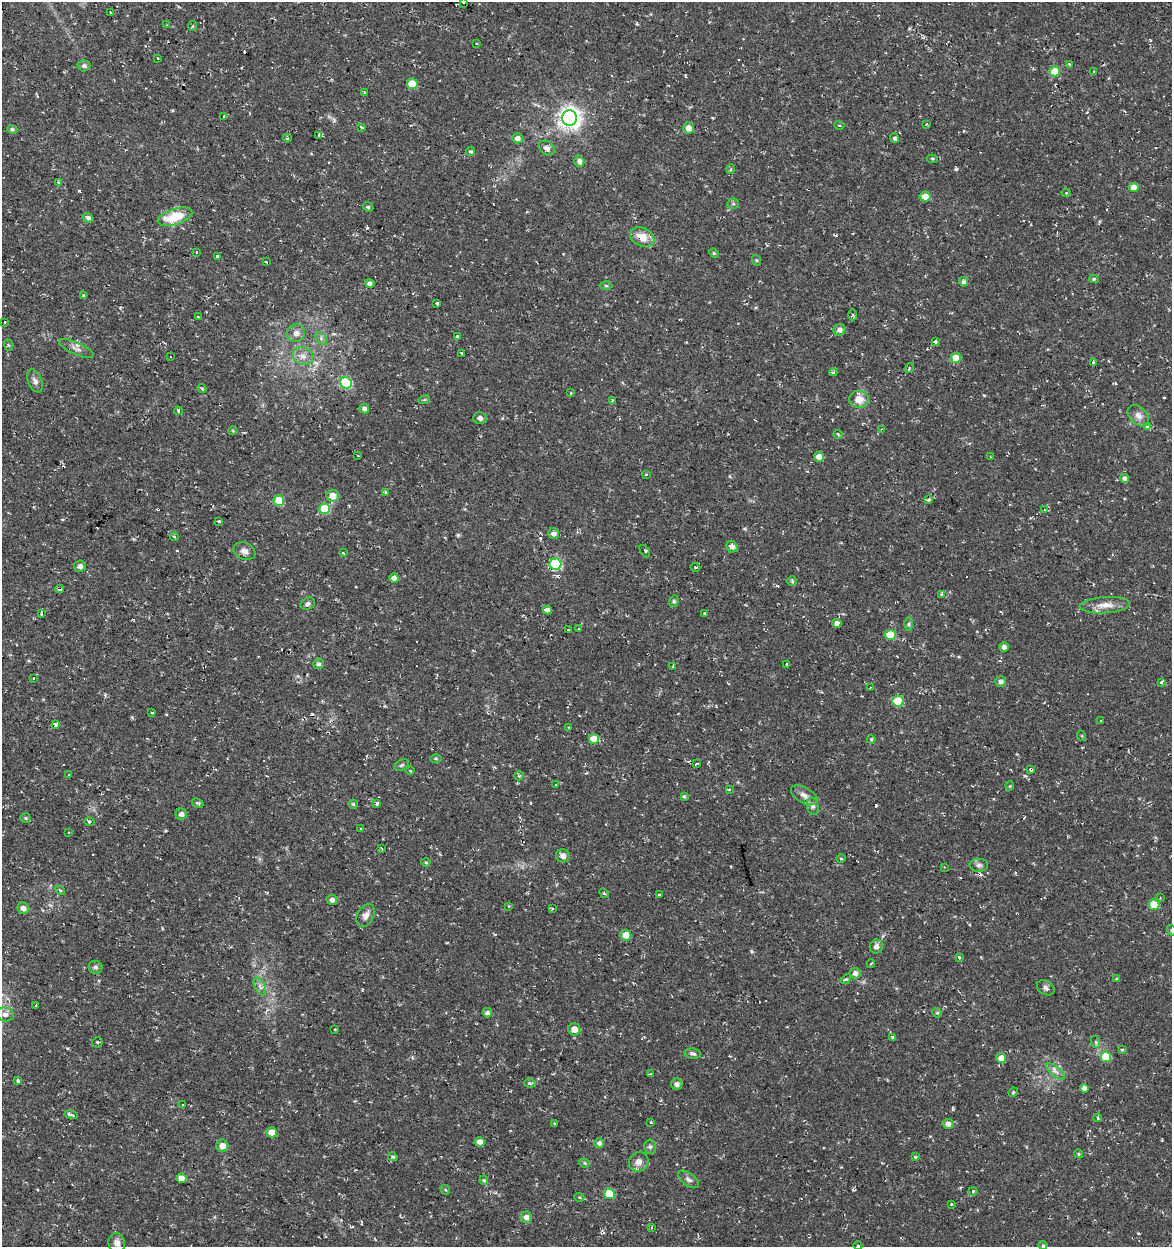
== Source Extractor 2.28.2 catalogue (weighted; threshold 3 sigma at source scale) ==
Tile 11 of 4 x 4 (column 3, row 3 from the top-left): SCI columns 2623-3792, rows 1246-2490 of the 5185 x 4991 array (HDU 1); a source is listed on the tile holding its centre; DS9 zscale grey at full resolution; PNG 1174 x 1249 px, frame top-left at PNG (2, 2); each listed source drawn as its Kron ellipse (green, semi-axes under 4 px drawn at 4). Shown black and unused: <1% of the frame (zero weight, under 2 of 3 exposures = <1% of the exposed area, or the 3 px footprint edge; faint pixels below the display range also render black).
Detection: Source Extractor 2.28.2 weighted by HDU 2 'WHT'; one run over the whole footprint, this tile lists its part. Background 0.0282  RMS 0.0038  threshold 0.0172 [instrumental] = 3 sigma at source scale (4.5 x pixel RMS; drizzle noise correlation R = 1.50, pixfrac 1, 0.0396/0.0396 arcsec/px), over >= 5 px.
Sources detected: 255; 26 cosmic-ray / hot-pixel residue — neither listed nor drawn; the other 229 listed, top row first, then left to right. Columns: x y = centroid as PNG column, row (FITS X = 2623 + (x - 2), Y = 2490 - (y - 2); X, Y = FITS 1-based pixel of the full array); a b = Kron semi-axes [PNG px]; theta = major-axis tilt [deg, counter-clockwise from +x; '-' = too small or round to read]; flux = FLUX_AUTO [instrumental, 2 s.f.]
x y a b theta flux
464 2 3 3 - 1.3
111 12 3 3 - 0.92
167 25 3 3 - 0.32
193 26 5 4 - 0.54
476 43 3 3 - 0.4
158 58 3 3 - 0.95
1069 64 3 3 - 1.1
84 66 6 5 - 1.1
1055 71 5 5 - 10
1093 72 3 3 - 0.59
412 84 5 5 - 8
364 92 4 3 - 0.31
224 117 3 3 - 1.6
569 118 7 7 - 280
926 124 4 3 - 0.38
839 125 5 3 - 0.34
361 127 4 3 - 4.9
688 128 5 5 - 3.1
12 129 5 4 - 0.83
319 135 3 3 - 7
287 138 4 3 - 0.54
517 138 5 5 - 2
895 138 5 4 - 0.92
547 148 9 6 -39 1.7
471 151 4 4 - 0.61
932 159 5 4 - 0.48
579 161 5 5 - 1.8
731 169 5 3 - 0.36
58 182 3 3 - 0.5
1134 187 5 4 - 3.9
1066 193 4 4 - 0.41
925 197 5 5 - 3.7
733 204 6 5 - 0.62
368 207 5 4 - 0.52
175 217 18 8 17 12
88 218 5 4 - 1.2
642 237 13 9 -28 5.2
197 252 4 3 - 0.44
714 253 5 4 - 0.53
217 256 3 3 - 2.1
756 260 5 3 - 0.41
266 262 3 2 - 0.41
1094 279 4 4 - 0.55
963 282 5 4 - 1.1
369 283 5 4 - 1.2
606 286 6 4 -1 0.57
84 296 3 3 - 1.1
437 303 3 3 - 1.2
853 315 5 4 - 0.62
198 317 4 3 - 0.33
5 322 3 3 - 1.2
839 330 6 6 - 2
296 333 9 8 - 2.3
458 336 4 3 - 6.6
321 338 7 5 -48 0.91
935 342 3 3 - 3.5
8 345 6 3 -70 0.43
76 349 19 6 -24 2
462 353 4 3 - 0.7
171 356 3 2 - 0.54
303 356 10 8 -26 2.6
956 358 5 5 - 5.2
1094 362 3 3 - 0.69
909 368 5 3 - 0.52
833 372 4 2 - 0.76
35 381 12 7 -67 1.7
346 383 6 5 - 24
202 388 4 3 - 0.41
571 393 3 3 - 0.76
859 399 10 8 -1 4.5
424 400 6 3 18 0.47
612 400 3 3 - 0.36
364 408 5 4 - 1.5
178 411 4 3 - 2.5
1138 416 12 8 -44 2.3
480 418 7 6 - 1.3
1147 427 3 3 - 1.9
882 430 3 3 - 0.83
233 431 4 4 - 0.42
838 434 4 3 - 0.48
358 456 3 3 - 1
819 457 5 4 - 4.2
991 457 3 2 - 0.23
646 474 3 3 - 0.53
1125 479 4 4 - 1.6
386 492 3 3 - 1
333 496 6 5 - 4.9
929 500 4 3 - 0.78
279 501 5 5 - 12
325 509 5 5 - 15
1044 510 3 3 - 1.4
219 521 3 3 - 1.1
554 534 5 5 - 1.8
174 537 4 3 - 0.56
732 547 6 5 - 1.8
244 551 11 8 -22 2
645 551 7 2 -55 0.47
343 553 3 3 - 0.93
555 564 6 5 - 40
80 566 6 5 - 1.3
695 567 5 3 - 0.51
394 578 5 4 - 1.8
792 581 5 5 - 0.52
60 589 4 4 - 1.5
941 594 3 3 - 0.98
674 601 6 4 78 0.68
308 604 7 5 28 1.1
1105 605 25 8 3 4.3
547 610 4 4 - 1.7
41 613 3 3 - 8.8
705 613 3 3 - 0.75
837 623 4 4 - 1.9
909 624 6 4 89 0.78
579 629 3 2 - 0.45
569 630 3 3 - 1.7
890 635 5 5 - 11
1004 647 5 4 - 1.6
319 664 5 5 - 0.95
787 664 3 2 - 0.43
673 667 3 3 - 0.87
34 678 3 3 - 0.66
1001 681 5 5 - 1.4
1161 682 4 3 - 0.55
870 688 2 2 - 0.25
898 701 5 5 - 16
152 713 3 3 - 1.2
1101 721 3 2 - 0.66
56 724 3 3 - 2.6
569 727 3 3 - 0.31
1082 736 5 3 - 0.34
594 739 5 5 - 5.8
871 739 4 4 - 0.44
436 758 5 3 - 0.39
697 764 3 3 - 0.7
401 765 8 5 27 0.72
1031 769 3 3 - 1.8
410 770 4 3 - 0.33
69 774 3 2 - 0.49
519 776 5 4 - 0.51
556 784 3 3 - 1.5
1010 786 4 4 - 0.4
729 789 3 3 - 1.5
804 795 14 7 -31 2.4
684 796 4 3 - 0.52
197 803 6 4 -25 0.58
377 803 4 3 - 0.99
353 804 4 4 - 0.55
813 806 9 6 -79 1.1
181 814 6 5 - 1.4
26 818 5 4 - 0.52
89 822 5 4 - 0.5
361 829 3 2 - 0.99
69 833 3 3 - 0.58
382 849 4 3 - 0.4
563 856 7 6 - 2
841 858 4 3 - 0.31
426 862 4 4 - 0.43
979 865 9 6 -2 1.3
944 867 4 2 - 0.3
60 890 6 3 -45 0.47
604 893 5 4 - 0.55
659 895 3 3 - 0.68
1160 898 3 2 - 0.39
332 900 5 5 - 1.3
1154 905 5 5 - 9.7
509 906 3 2 - 0.31
23 908 6 5 - 1.8
552 909 3 3 - 0.76
366 915 12 8 62 2
1171 930 5 3 - 0.4
626 935 5 5 - 4.3
876 946 7 6 - 1.7
959 957 3 3 - 3.8
871 964 4 3 - 0.43
95 967 7 6 - 0.96
855 973 5 5 - 1.8
846 979 6 3 42 0.56
1116 979 4 3 - 0.39
260 986 9 5 -63 1.3
1046 988 9 6 -33 1.2
36 1005 3 3 - 0.7
487 1013 5 4 - 1.4
937 1013 5 4 - 0.54
5 1015 8 7 - 2
335 1029 3 2 - 0.37
574 1029 6 6 - 3.5
893 1037 3 3 - 0.57
97 1042 5 5 - 0.66
1096 1042 6 4 -73 0.59
1122 1050 3 2 - 0.42
693 1054 8 5 -6 1.2
1106 1057 5 5 - 11
1001 1058 5 5 - 4.1
1056 1072 11 5 -41 1.6
650 1074 3 3 - 0.56
18 1081 4 3 - 1.9
530 1083 6 4 -9 0.6
677 1084 6 5 - 1.4
1084 1088 4 4 - 1.6
1013 1092 5 4 - 0.45
182 1105 3 3 - 3
71 1115 7 3 -13 4.4
1098 1118 4 3 - 0.68
651 1122 3 2 - 0.45
554 1123 3 3 - 1.3
948 1124 5 5 - 1.8
272 1132 5 5 - 4.5
480 1142 5 5 - 1.8
599 1143 5 4 - 1.3
222 1146 6 6 - 2.7
650 1147 7 6 - 0.86
1079 1154 4 3 - 0.39
393 1157 5 4 - 0.62
915 1157 4 4 - 0.48
639 1162 10 9 - 2.4
585 1163 5 4 - 0.5
181 1178 5 4 - 4.7
688 1179 12 6 -36 1.3
484 1180 5 4 - 0.49
446 1190 5 3 - 0.32
973 1191 4 4 - 0.43
609 1194 5 5 - 8.8
579 1197 5 3 - 0.37
951 1204 3 2 - 0.42
526 1217 5 5 - 2.7
652 1227 4 3 - 0.38
117 1243 10 8 -78 2.1
1043 1245 4 4 - 0.43
858 1246 4 3 - 0.29
Overlapping masked pixels (flux is a lower limit): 8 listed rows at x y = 642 237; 839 330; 882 430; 555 564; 60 589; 152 713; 1031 769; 377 803
Isophote crosses this tile's border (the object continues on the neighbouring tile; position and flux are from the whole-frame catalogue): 2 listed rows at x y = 464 2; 1171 930
Unlisted compact peaks at least as high as the median listed source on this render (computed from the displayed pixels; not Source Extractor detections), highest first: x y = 956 169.